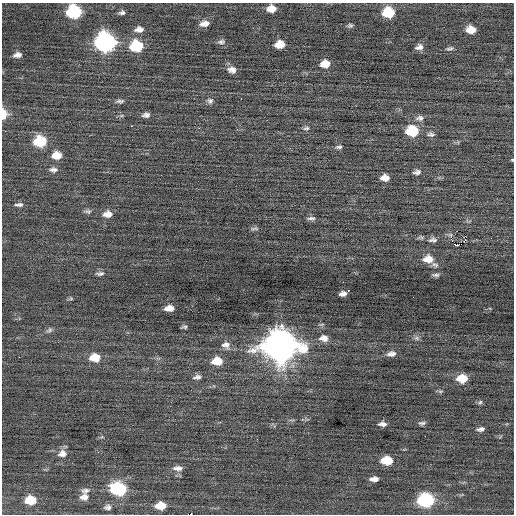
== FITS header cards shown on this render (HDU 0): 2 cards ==
NAXIS1  =                  512 / Axis length
NAXIS2  =                  512 / Axis length

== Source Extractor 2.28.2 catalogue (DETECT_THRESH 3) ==
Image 512 x 512 px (HDU 0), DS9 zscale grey, 1 PNG px = 1 image px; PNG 516 x 516 px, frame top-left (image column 1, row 512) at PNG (2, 3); no overlay
Background 0.00857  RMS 0.69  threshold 2.07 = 3 sigma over >= 5 px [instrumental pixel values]
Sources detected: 81; all 81 listed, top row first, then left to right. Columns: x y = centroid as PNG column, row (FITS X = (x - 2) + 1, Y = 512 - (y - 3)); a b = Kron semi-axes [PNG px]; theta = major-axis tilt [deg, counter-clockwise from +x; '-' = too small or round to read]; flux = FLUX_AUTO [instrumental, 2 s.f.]
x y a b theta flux
271 9 9 6 3 500
74 12 10 9 - 4300
122 12 7 5 7 130
388 12 9 8 - 1800
204 24 11 7 8 310
350 25 7 6 - 93
139 29 12 8 6 280
471 30 9 7 -5 590
105 42 11 10 - 17000
221 42 10 6 9 130
280 44 8 6 7 660
136 46 11 9 3 2300
419 47 9 7 15 230
450 48 10 5 14 120
17 55 8 5 8 210
325 64 9 7 5 640
232 70 10 8 -14 280
241 99 2 2 - 56
120 101 11 5 6 130
210 101 8 7 - 150
3 114 7 5 87 1000
146 115 9 6 6 180
420 118 12 7 3 220
132 126 3 2 - 95
306 128 9 5 7 110
412 131 10 8 -1 2100
431 134 10 6 -3 150
40 141 10 8 4 2300
339 147 9 5 8 110
57 155 10 7 7 640
512 160 4 4 - 41
53 170 11 6 0 190
417 172 10 7 14 160
385 178 9 7 -1 390
19 205 11 5 2 150
88 211 11 6 -7 130
107 214 10 7 4 380
311 218 11 5 1 140
254 228 11 4 0 100
451 238 5 3 - 530
433 240 13 7 2 210
465 240 3 2 - 170
457 245 5 3 - 360
428 259 12 9 -2 540
435 265 10 5 -23 120
100 273 11 5 4 140
436 275 10 4 -3 120
348 290 3 2 - 190
343 294 7 4 12 190
71 298 6 5 - 58
169 308 8 5 5 390
184 327 6 3 4 79
49 330 9 6 38 120
324 338 11 8 -5 300
417 338 8 6 -22 110
226 345 13 10 -26 290
280 346 15 12 -2 82000
391 354 11 6 7 230
19 357 2 2 - 270
95 357 10 8 2 810
217 361 10 7 3 860
197 377 11 6 7 170
462 378 10 7 0 990
440 391 8 4 0 76
480 402 6 5 - 82
422 423 8 5 3 120
382 424 9 5 0 200
480 429 9 5 7 170
425 436 2 2 - 37
62 453 12 10 14 330
387 461 9 6 0 1400
178 468 13 7 -1 250
374 479 9 5 1 270
118 489 11 8 -9 4900
85 491 12 8 10 200
84 497 12 9 3 320
30 500 10 7 1 1100
426 500 10 8 0 6300
161 506 10 7 2 750
108 507 10 8 3 200
190 514 2 2 - 910
At the frame edge (FLAGS 8, measured only in part): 4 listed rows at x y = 74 12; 3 114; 512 160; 190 514